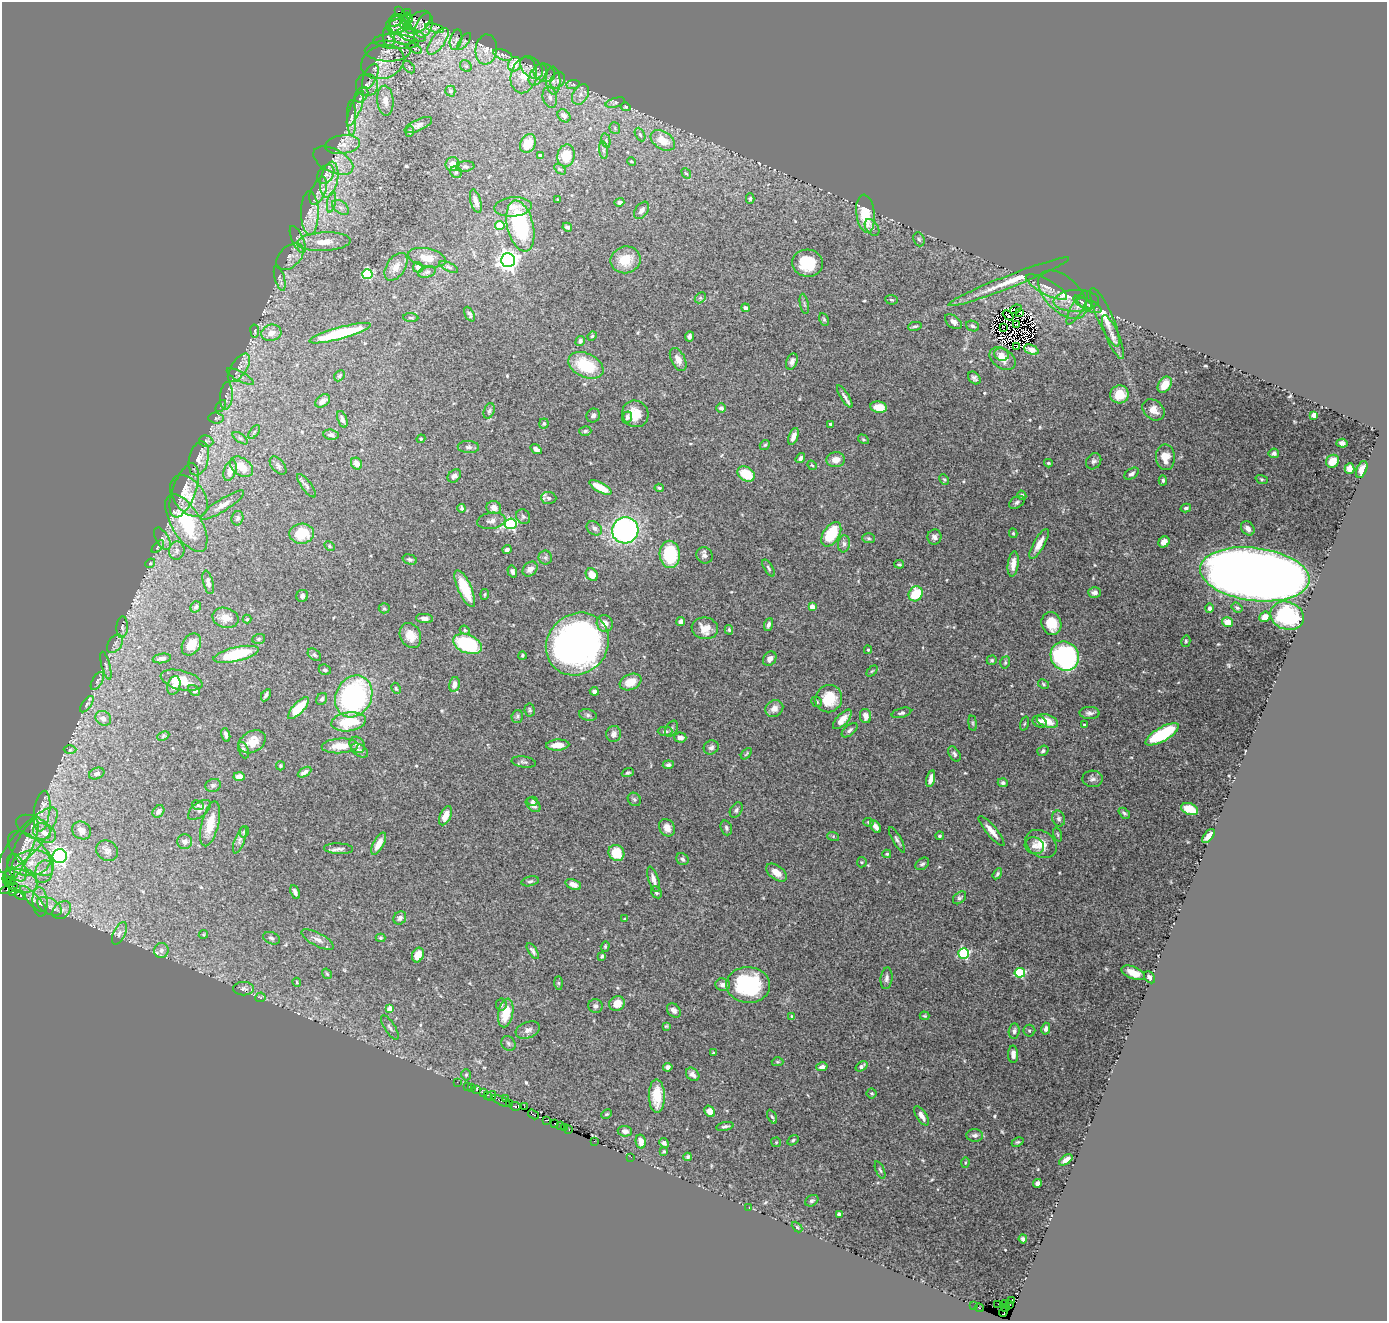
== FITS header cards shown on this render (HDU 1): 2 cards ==
NAXIS1  =                 1385
NAXIS2  =                 1319

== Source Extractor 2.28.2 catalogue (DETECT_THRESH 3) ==
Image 1385 x 1319 px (HDU 1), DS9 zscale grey, 1 PNG px = 1 image px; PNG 1389 x 1323 px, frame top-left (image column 1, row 1319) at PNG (2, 2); each listed source drawn as its Kron ellipse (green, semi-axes under 4 px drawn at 4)
Background 0.946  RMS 0.028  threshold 0.0831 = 3 sigma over >= 5 px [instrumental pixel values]
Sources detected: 561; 6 with non-positive FLUX_AUTO (blend fragments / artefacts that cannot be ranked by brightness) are neither listed nor drawn; of the other 555, the 500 brightest by FLUX_AUTO listed and drawn (55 fainter detections omitted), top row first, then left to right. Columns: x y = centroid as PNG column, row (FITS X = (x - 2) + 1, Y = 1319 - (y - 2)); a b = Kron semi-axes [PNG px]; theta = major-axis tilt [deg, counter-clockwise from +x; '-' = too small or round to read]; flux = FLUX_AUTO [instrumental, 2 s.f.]
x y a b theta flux
399 11 4 2 - 160
407 13 3 2 - 18
408 18 5 2 - 2.1
395 20 7 5 44 4.7
405 21 7 4 -48 3.6
418 22 15 9 38 6.2
398 24 12 8 12 6.7
424 25 12 8 67 12
405 26 6 3 -19 3.3
434 28 10 4 -13 3.2
401 32 15 10 -44 17
412 35 14 6 -16 14
389 37 11 6 -82 4.7
456 40 10 6 75 7.3
438 41 15 7 54 17
464 41 10 2 54 2.2
396 42 23 7 -3 18
415 48 8 3 -34 2.6
486 49 15 10 83 17
388 51 23 10 -2 22
503 55 10 5 -20 6.6
383 62 22 16 19 40
514 64 7 6 - 31
466 66 6 5 - 3.7
409 67 7 4 -48 3.4
531 67 13 9 -44 11
544 73 11 9 -24 11
524 75 18 13 77 41
538 75 12 7 56 12
370 76 13 6 65 9.8
553 80 14 7 -88 14
557 80 9 6 55 7.4
573 84 7 4 1 4.2
367 85 11 11 - 14
450 91 5 5 - 6.4
580 94 11 7 60 12
361 95 8 6 54 5.3
550 97 11 7 -76 9.9
385 101 15 8 -85 20
615 103 10 4 16 3.9
626 107 5 4 - 2.4
355 108 19 5 68 13
564 116 7 5 -46 13
352 118 18 4 -89 8.5
418 125 15 5 24 6.4
615 128 6 5 - 3.3
410 131 5 3 - 2.1
640 134 7 4 -62 4.8
606 140 7 4 -77 3.9
663 140 13 8 -32 33
528 143 10 7 62 35
342 144 17 9 8 18
604 150 9 4 -82 4
540 155 3 3 - 2.2
566 156 11 8 80 37
333 161 21 11 -27 20
631 161 4 3 - 2.1
453 164 7 7 - 16
465 166 9 5 3 4.5
560 169 6 3 -36 2.4
456 172 6 5 - 3.3
686 173 5 4 - 2.2
326 174 10 7 58 7.8
329 180 18 8 79 26
318 191 15 7 66 12
750 198 5 4 - 3
558 199 4 3 - 2.1
476 201 12 5 -75 11
332 202 11 4 79 7.1
619 202 5 4 - 4.8
340 207 9 6 -37 7.5
513 207 19 9 4 19
642 210 9 6 54 9
310 213 22 9 -89 24
865 214 19 9 -83 54
500 225 4 4 - 55
520 226 26 13 -76 180
567 227 5 4 - 4.9
872 228 9 6 -56 5.4
298 239 14 5 -65 9.1
919 239 7 5 -70 3.5
324 242 27 9 3 34
290 257 16 10 43 17
427 258 19 9 -12 25
508 260 7 7 - 1300
625 260 15 13 18 40
807 263 15 13 -5 66
396 267 15 9 57 14
418 267 5 5 - 10
449 267 10 4 -26 4.9
427 272 9 5 15 4.9
367 274 5 5 - 140
280 278 13 5 -75 6.2
1008 282 65 6 21 43
1046 287 23 7 -28 17
1063 295 30 17 -44 46
700 298 6 4 45 3.6
891 300 6 5 - 2.8
1076 301 23 11 2 24
1083 302 10 4 -31 5.1
804 304 10 3 -79 3.4
1089 306 13 5 -26 7.5
745 308 4 4 - 6.9
1077 308 19 5 60 11
1016 309 6 2 22 2.5
1020 312 4 3 - 3.3
469 314 8 4 -63 5.2
1008 315 6 2 -44 3.5
1105 317 32 7 -66 27
411 318 7 3 -5 2.5
824 319 7 4 -63 2.9
953 322 10 6 -37 9.4
1017 324 3 2 - 2.8
915 326 7 4 12 3.1
973 326 7 5 -22 4.6
1003 327 3 2 - 3.5
255 331 6 3 -82 2.4
271 333 10 8 15 17
340 333 32 6 15 110
592 336 4 4 - 2.4
690 336 5 3 - 4.8
1113 337 23 6 -67 16
580 341 5 4 - 5.1
1016 347 3 2 - 2.4
1031 350 8 4 -22 13
1001 355 7 6 - 8.9
1003 359 14 9 -34 23
678 360 12 7 -63 13
792 362 8 5 68 7.5
586 365 18 11 -25 89
239 368 16 7 56 15
240 376 15 5 -28 9.7
339 376 6 4 45 2.7
974 378 7 5 -45 5.2
1165 385 9 6 56 27
1119 394 9 9 - 38
226 396 14 6 85 10
845 397 13 4 -58 6.5
323 401 8 5 37 11
221 406 7 4 55 3
879 407 8 5 -9 26
721 408 5 4 - 5.3
1153 410 12 9 -40 16
489 411 8 5 68 4.5
635 414 13 13 - 32
1314 415 4 4 - 31
593 416 7 6 - 5.6
627 417 6 5 - 4.1
216 418 7 5 -6 5.1
342 419 8 4 -70 6.1
544 423 5 4 - 3.5
830 424 3 3 - 2.9
585 431 6 4 17 3.2
254 432 8 4 53 4
331 435 8 5 -9 5
793 436 9 4 69 12
240 438 9 4 -35 4.2
421 439 4 4 - 2.1
863 439 6 3 -31 2.2
206 441 7 5 -10 4
1342 443 5 4 - 5.6
765 445 5 4 - 2.8
468 447 11 6 -3 5.5
536 449 6 4 -35 6.1
1274 453 5 5 - 4.8
1165 457 13 9 -87 24
199 458 17 9 76 14
800 458 5 4 - 5.5
836 460 9 7 4 17
1094 461 8 7 - 6
1333 461 7 6 - 19
1048 463 4 3 - 2.5
356 464 6 5 - 15
812 465 5 4 - 2.2
278 466 11 6 -49 5.2
241 467 13 8 -35 29
1350 468 5 5 - 12
230 470 11 6 72 16
1362 470 9 5 68 13
746 474 9 6 -31 48
1131 474 8 5 32 6.4
454 476 7 5 44 6.5
944 479 5 3 - 2.6
1262 479 6 4 -19 2.5
1163 480 5 4 - 3.8
306 486 14 5 -53 5.2
600 487 12 4 -29 39
659 488 5 4 - 2.7
184 490 28 11 70 33
1022 495 5 4 - 3.4
189 496 23 15 -52 39
549 498 8 6 -4 5.7
1017 502 8 5 33 4.5
222 505 25 6 32 14
462 508 4 3 - 4.6
494 508 7 6 - 13
1186 508 5 4 - 3.4
523 517 8 6 -52 4.7
237 518 7 6 - 4.7
491 521 14 8 8 9.7
186 523 32 15 -59 140
511 524 6 5 - 250
594 528 8 6 -36 7.1
1248 528 8 6 -46 11
625 530 13 13 - 510
1013 533 5 4 - 2.5
302 534 12 10 3 56
831 534 14 8 58 80
934 537 7 7 - 6.7
869 538 6 5 - 3.1
162 539 12 6 -60 8
1164 542 6 5 - 12
844 544 8 6 82 5.6
1039 544 17 5 60 19
329 546 5 4 - 2.4
158 547 8 3 46 2.6
507 550 4 3 - 5.5
177 551 9 7 79 8.5
670 554 13 10 -87 110
704 555 8 7 - 7
545 558 7 6 - 4.6
410 559 7 5 -16 4.1
150 563 5 4 - 2.7
899 564 5 3 - 2.9
1013 564 13 5 83 16
769 568 9 4 -57 3.9
530 569 8 6 45 12
512 571 6 4 -73 5.1
1255 574 55 26 -7 3000
592 575 7 5 -48 23
208 582 12 5 -77 8
465 588 20 6 -66 64
1095 593 6 5 - 8.6
485 594 5 3 - 2.6
916 594 8 6 56 71
302 596 6 5 - 5.6
196 607 6 5 - 4.9
812 607 4 4 - 25
384 608 5 5 - 2.3
1209 608 5 4 - 4.4
1237 608 6 4 -37 3.6
1287 616 17 14 -20 150
1265 617 6 5 - 15
226 618 13 10 -15 17
424 618 8 4 -5 9.1
247 619 4 4 - 2.3
681 622 4 4 - 8.7
1228 622 5 5 - 23
605 623 8 8 - 14
768 624 6 4 68 5.2
1051 624 12 9 -71 39
122 627 11 5 87 4.8
705 628 13 11 -9 24
465 630 5 4 - 2.6
729 630 4 4 - 2.8
410 636 13 10 -64 26
259 639 6 5 - 2.8
1186 641 6 4 78 2.5
115 644 10 6 56 7.2
191 644 12 8 56 25
467 644 15 9 -22 150
577 644 33 29 44 880
868 650 4 4 - 2.5
236 654 23 7 13 88
314 655 7 5 -41 3.9
522 655 4 3 - 2.3
1065 656 15 13 -52 420
162 658 9 4 8 9.1
770 659 8 6 54 9.7
992 660 5 4 - 2.6
1005 662 6 4 72 2.9
106 666 14 3 -75 4
325 670 6 5 - 3.8
872 671 6 4 44 2.4
181 680 21 9 -14 34
97 681 10 5 61 4.3
631 682 11 7 22 28
454 684 7 5 77 11
1043 684 6 4 -29 2.6
174 686 10 6 73 12
396 688 6 4 -63 2.8
194 690 6 4 -34 4.3
594 691 4 4 - 5.6
266 695 7 3 59 4.1
354 696 22 18 63 380
322 699 6 5 - 4.7
829 699 14 13 - 54
817 702 6 5 - 3.5
87 704 10 4 53 4.4
298 708 14 5 47 49
774 709 9 8 - 13
530 710 7 5 -82 3.2
901 713 10 4 15 4.8
1089 713 10 6 -1 7.1
588 715 9 5 -15 5.1
517 716 6 5 - 3.6
866 716 7 5 -79 15
103 718 8 7 - 10
842 719 12 5 46 15
1047 721 11 6 -21 24
348 722 17 9 7 76
1040 722 7 5 -29 6.5
973 723 8 4 -82 2.7
1024 724 7 3 71 2.4
1084 725 3 3 - 2.5
672 729 9 5 61 4.2
850 730 9 5 39 5.5
665 731 7 4 1 3.7
614 734 8 7 - 9
1162 734 19 7 30 150
226 735 7 4 -74 6.6
163 736 6 4 26 2.2
680 737 6 5 - 8.3
252 742 14 10 29 27
357 745 8 7 - 7.9
558 745 11 5 3 21
340 746 18 7 3 32
711 747 8 7 - 5.8
70 750 6 4 2 2.6
243 750 8 4 -69 6.4
360 750 9 5 -33 5.2
1043 751 6 5 - 4.5
746 754 7 3 46 2.1
954 754 8 5 -57 4.3
524 762 12 5 -8 5.2
668 765 5 4 - 4.9
280 766 4 3 - 2.4
305 772 7 3 30 5.5
97 773 8 5 22 11
628 773 6 4 20 2.9
239 777 5 4 - 15
931 779 8 4 76 11
1092 779 10 8 -2 7.3
1003 783 5 4 - 4.8
213 785 8 6 17 4.8
634 799 7 6 - 4.1
533 801 5 4 - 3.5
198 805 6 4 -23 3
533 805 8 5 -43 6.6
1190 809 9 5 -20 36
199 810 13 7 39 12
736 810 8 5 58 5.1
42 811 20 8 82 24
158 811 7 5 50 6.4
1124 813 6 4 -43 3.5
445 816 10 5 65 18
1059 818 8 6 -71 5.4
868 822 5 4 - 2.5
210 824 23 8 76 29
34 827 19 10 -25 22
875 827 7 4 -57 7.6
667 828 9 7 -58 16
726 828 8 5 -72 4.3
82 830 10 8 -32 16
991 831 19 5 -50 17
244 832 6 4 73 2.9
44 833 12 8 -33 21
1058 834 7 3 -71 2.8
833 836 6 4 -19 2.5
940 836 4 4 - 2.9
1208 836 8 4 51 14
28 840 42 13 48 64
240 840 14 5 70 6.6
897 840 14 4 -60 5.6
185 842 7 7 - 9.2
379 844 12 5 61 18
1041 844 17 12 -36 25
1034 846 10 8 -16 11
338 849 14 5 -2 7.4
22 851 34 8 65 30
107 851 11 9 -31 9.1
31 853 28 14 -45 59
616 853 8 7 - 48
887 854 4 3 - 2.5
60 856 7 7 - 620
682 859 6 5 - 5.2
862 862 5 5 - 2.5
31 863 19 13 10 45
922 864 7 5 36 4.9
17 868 15 8 -66 15
44 872 11 8 69 16
777 873 12 7 -37 20
10 874 8 4 63 82
997 874 6 4 58 3.7
653 879 13 5 -72 11
7 880 3 2 - 2.2
20 881 18 11 -17 17
530 881 9 5 12 4.1
10 882 4 3 - 39
573 884 8 5 -21 13
9 889 9 3 25 43
13 892 4 2 - 25
295 892 7 4 -65 5.9
656 892 6 5 - 4.5
20 895 6 4 -29 78
960 898 8 5 42 4.3
33 899 17 5 -46 12
40 902 14 7 -86 12
50 906 13 7 -29 12
62 910 10 7 42 8.5
400 918 7 6 - 7
625 919 3 3 - 4.6
119 933 12 6 65 7.4
203 934 4 4 - 2.2
272 938 9 5 -19 5.1
380 938 5 4 - 2.5
318 940 18 6 -28 12
605 946 5 4 - 2.4
161 950 7 7 - 11
533 951 9 4 -57 5.1
964 953 5 5 - 180
418 955 7 5 67 21
602 956 4 3 - 3
1020 973 5 5 - 140
1133 973 12 6 -22 20
327 974 5 3 - 2.3
1150 977 6 4 -51 6.7
886 978 11 6 84 7.2
297 982 4 4 - 2.1
558 983 7 4 -89 3
723 985 7 6 - 9
748 985 22 18 -4 160
244 989 10 6 1 6.1
260 997 5 4 - 2.7
617 1003 8 7 - 19
501 1005 6 5 - 3.6
595 1006 7 7 - 5.7
390 1009 4 4 - 30
674 1010 8 6 -48 7.3
506 1013 14 7 78 48
792 1016 4 3 - 2.1
925 1016 5 3 - 2.2
666 1026 4 2 - 2.2
390 1027 14 5 -57 6
1046 1029 6 4 76 6.3
528 1030 12 8 20 9.9
1014 1031 7 5 83 5.3
1029 1031 6 6 - 4.1
508 1043 8 6 -49 4.8
713 1053 3 3 - 2.9
1013 1054 9 5 -89 9.1
778 1062 6 4 -1 2.4
862 1066 6 4 35 5.4
668 1067 4 4 - 5.2
822 1067 6 4 15 8.3
693 1074 7 5 -46 8.5
466 1075 5 4 - 2.7
457 1082 3 2 - 2.9
467 1086 2 2 - 11
472 1088 2 2 - 6.2
476 1090 3 3 - 6.1
484 1093 3 2 - 3.9
872 1093 5 5 - 2.9
487 1095 3 2 - 13
491 1096 5 3 - 15
657 1096 17 8 -89 48
505 1099 2 2 - 25
501 1101 10 3 -27 70
510 1104 3 2 - 19
515 1106 5 3 - 68
524 1107 2 2 - 13
710 1111 6 4 -53 24
533 1114 6 3 -32 78
606 1114 6 4 26 2.5
921 1116 11 5 -56 13
772 1117 7 4 -63 3.4
547 1120 3 2 - 12
554 1123 2 2 - 14
561 1126 2 2 - 3.4
725 1126 9 3 11 4.2
565 1128 3 3 - 13
569 1129 3 2 - 12
625 1131 7 5 -6 8.4
975 1135 8 6 -4 8
793 1140 6 4 30 3.7
594 1141 2 2 - 4.9
641 1141 7 5 -78 15
776 1142 5 5 - 2.2
1018 1142 6 4 25 3
664 1143 5 4 - 4.5
664 1151 4 3 - 2.2
631 1157 3 2 - 2.9
688 1157 4 3 - 3.2
1066 1160 7 4 36 10
965 1163 5 4 - 2.1
880 1170 9 4 -68 3.5
1037 1183 4 4 - 7.8
812 1201 7 5 31 3.9
749 1208 2 2 - 2.9
839 1214 4 3 - 11
797 1227 6 4 -46 2.2
1023 1239 4 3 - 3.6
1012 1300 3 2 - 20
1006 1303 2 2 - 6.5
998 1304 2 2 - 6.4
1010 1304 3 2 - 13
974 1305 3 2 - 9
1006 1307 3 2 - 91
979 1308 4 3 - 28
1003 1312 4 3 - 6.9
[55 fainter detections neither listed nor drawn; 6 non-positive-flux detections neither listed nor drawn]